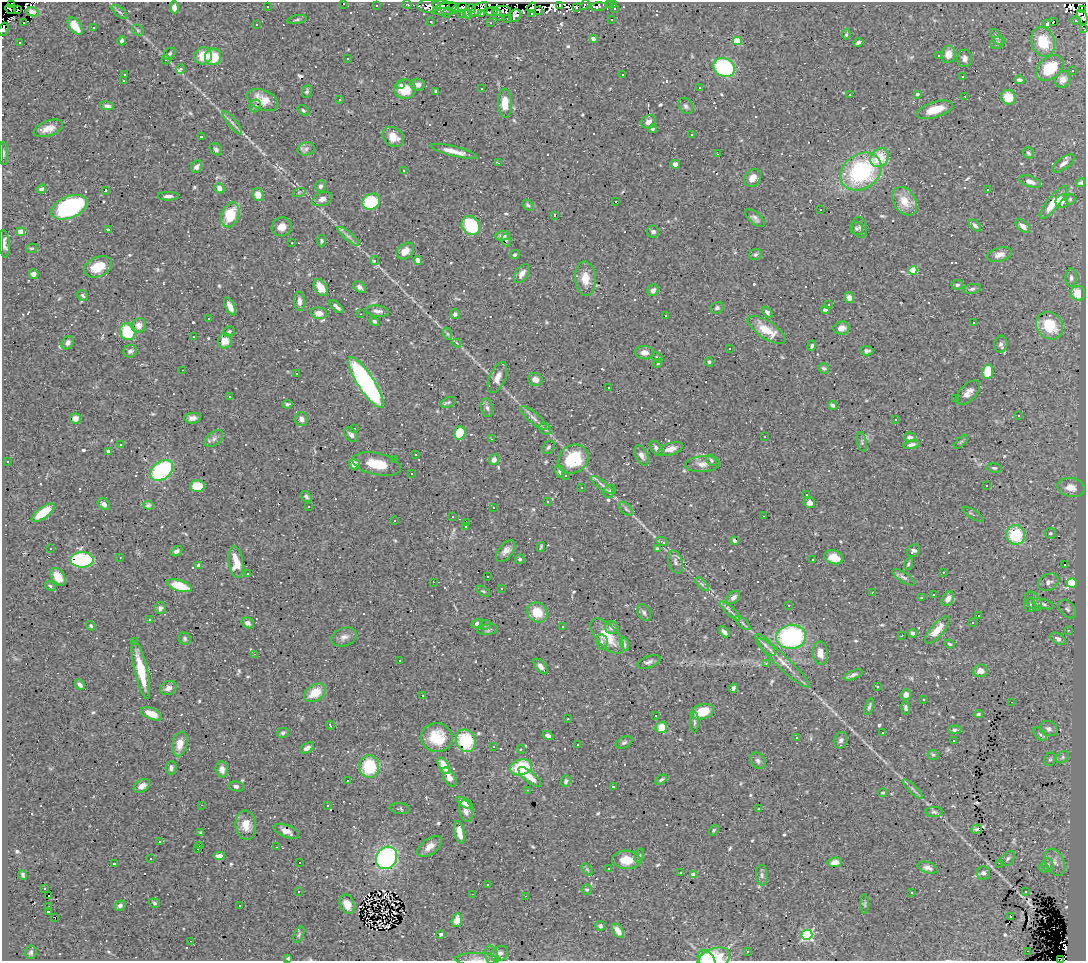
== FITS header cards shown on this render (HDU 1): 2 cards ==
NAXIS1  =                 1084
NAXIS2  =                  959

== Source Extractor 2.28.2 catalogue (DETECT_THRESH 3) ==
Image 1084 x 959 px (HDU 1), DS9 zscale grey, 1 PNG px = 1 image px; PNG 1088 x 963 px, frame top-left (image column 1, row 959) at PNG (2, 2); each listed source drawn as its Kron ellipse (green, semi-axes under 4 px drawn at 4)
Background 0.98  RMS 0.029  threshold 0.0877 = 3 sigma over >= 5 px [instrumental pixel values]
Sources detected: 770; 8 with non-positive FLUX_AUTO (blend fragments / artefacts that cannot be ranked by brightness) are neither listed nor drawn; of the other 762, the 500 brightest by FLUX_AUTO listed and drawn (262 fainter detections omitted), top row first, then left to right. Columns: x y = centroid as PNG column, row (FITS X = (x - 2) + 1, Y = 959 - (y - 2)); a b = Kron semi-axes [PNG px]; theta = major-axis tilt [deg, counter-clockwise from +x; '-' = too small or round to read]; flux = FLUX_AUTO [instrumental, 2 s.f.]
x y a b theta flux
12 3 2 2 - 4.8
343 3 3 3 - 19
407 4 4 3 - 4.5
609 4 3 3 - 63
614 4 3 3 - 3.1
441 5 9 3 -4 27
559 5 4 2 - 9.7
585 5 6 3 58 3.7
267 6 3 3 - 6
376 6 3 3 - 13
429 6 11 7 1 40
453 7 3 2 - 3.5
598 7 8 4 4 29
174 8 6 4 -87 8
459 8 9 3 23 13
532 8 5 3 - 8.1
576 8 3 3 - 9.8
10 9 5 3 - 84
446 9 13 6 11 7.8
471 9 4 3 - 29
478 9 11 4 36 16
615 9 3 3 - 4.2
1082 9 4 3 - 260
17 10 3 2 - 5.6
539 10 4 3 - 15
492 11 5 3 - 53
502 11 9 5 5 15
32 12 6 4 -24 4.8
119 12 10 3 -39 4.6
482 13 3 3 - 48
532 13 4 2 - 5.6
447 14 3 2 - 16
462 14 4 3 - 19
468 14 4 3 - 9.7
497 14 7 3 -58 3
515 16 7 5 57 67
1082 17 7 5 -70 12
508 18 3 3 - 13
611 19 3 3 - 12
297 20 10 3 10 3
1076 20 4 3 - 60
431 22 3 3 - 3.8
1053 22 4 3 - 500
24 23 3 3 - 19
491 23 3 2 - 3.3
1047 24 4 3 - 180
257 25 3 3 - 18
75 26 10 5 -54 32
93 27 3 2 - 6.4
3 29 7 4 70 6.4
1084 29 4 2 - 2.8
138 30 6 5 - 3
846 34 5 3 - 3
996 37 9 4 -55 5.1
593 39 4 3 - 11
122 41 4 3 - 4.7
737 41 4 4 - 62
19 42 3 3 - 10
858 42 5 3 - 6.5
1043 42 15 11 -72 58
997 43 7 6 - 4.1
170 54 6 5 - 4.3
948 54 9 7 79 19
939 55 3 3 - 37
203 56 9 8 - 34
213 57 8 8 - 49
347 58 3 2 - 5.5
965 58 9 7 -87 9.6
166 60 4 4 - 3.7
724 67 11 9 -29 190
1050 68 15 10 38 69
181 69 5 3 - 22
1072 71 3 3 - 7.2
124 74 3 2 - 3.9
623 75 3 3 - 4.7
962 77 3 3 - 9.4
1063 79 8 7 - 13
1019 80 5 3 - 4.6
123 81 3 3 - 84
401 85 3 3 - 27
417 85 7 6 - 7.8
699 87 3 3 - 2.9
405 89 11 9 5 43
482 89 3 3 - 5.7
307 91 6 4 70 3.3
436 92 4 3 - 2.9
850 94 3 3 - 3.8
917 94 3 3 - 4
965 96 3 2 - 6.8
1008 97 7 7 - 41
262 100 16 10 -23 32
340 100 3 3 - 5.8
505 103 14 7 -88 30
107 106 7 4 -8 6.3
255 106 6 5 - 3.5
686 106 8 6 -56 5.6
303 110 6 4 -38 3
935 110 19 8 17 39
649 122 7 6 - 9.4
232 123 14 4 -52 7.3
48 128 15 7 19 21
652 129 4 3 - 3
691 135 3 3 - 7
201 137 3 3 - 32
393 137 11 9 -40 27
216 149 7 5 -41 4.7
306 149 9 6 17 7.2
454 151 24 5 -14 21
3 153 11 3 -88 4.7
1028 153 6 5 - 4
718 154 3 2 - 20
880 158 10 8 47 50
498 163 4 3 - 8.7
1063 163 13 5 36 9.7
675 164 4 4 - 7.4
196 167 6 5 - 6.3
404 170 3 3 - 4
861 172 22 17 35 240
753 178 10 7 55 16
1030 182 11 5 -19 11
1081 183 5 4 - 3.7
320 186 6 5 - 5.4
219 188 5 5 - 15
41 189 5 4 - 4.5
106 190 3 3 - 3.7
988 190 3 3 - 10
299 192 7 4 19 3.7
258 195 6 5 - 20
168 196 10 3 1 7.1
322 199 10 6 20 10
1070 199 5 5 - 3.2
904 201 15 11 -56 34
1062 201 7 6 - 13
371 202 9 7 28 92
615 202 3 3 - 1100
1053 202 20 6 50 46
528 205 6 4 -50 4.1
69 207 19 11 23 310
820 210 3 2 - 3.8
230 215 13 8 69 67
554 215 3 3 - 3.3
755 218 12 5 -41 7
975 225 7 4 -43 6.2
471 226 10 8 -52 100
1023 226 8 5 -40 11
282 227 10 9 - 18
860 227 10 7 -76 6.3
856 229 7 6 - 4.2
109 230 4 3 - 3.3
21 232 4 4 - 40
653 232 6 6 - 7.1
348 236 14 4 -40 7.7
502 236 7 4 3 9.7
506 240 6 4 -80 6.1
321 241 5 4 - 3.4
292 243 3 2 - 4.5
4 244 14 5 -85 12
32 248 5 4 - 3.2
405 251 9 7 42 21
515 255 5 4 - 4.1
755 255 6 5 - 5.6
999 255 13 6 16 13
418 260 4 4 - 9.8
375 261 4 3 - 28
98 267 14 10 24 43
913 270 4 4 - 71
522 273 11 6 57 13
34 274 5 5 - 9.6
1071 278 9 5 -88 5.6
585 279 17 10 -85 29
957 285 6 5 - 4.3
321 287 9 6 -58 27
359 287 7 5 -39 6.8
972 289 9 5 11 4.9
653 290 6 5 - 7.4
1078 293 7 7 - 31
83 295 6 5 - 4.3
849 298 5 4 - 12
299 301 10 5 -88 9.8
829 305 3 3 - 14
230 306 10 4 -63 11
336 306 8 3 -40 7
717 308 7 5 28 4.1
825 310 4 4 - 4.7
377 311 11 5 -7 8.5
767 312 7 4 -51 4.9
319 313 8 6 -10 13
361 314 3 2 - 5.9
455 314 5 5 - 4.9
665 316 3 2 - 16
208 319 3 3 - 29
374 321 5 4 - 4.1
974 323 3 3 - 11
139 325 7 7 - 15
1050 326 15 12 -51 56
841 328 8 6 7 12
767 330 22 8 -33 35
229 331 6 4 26 3.2
128 332 8 7 - 91
448 334 6 4 -70 3.1
193 337 3 2 - 3.2
225 341 7 7 - 23
68 343 7 5 53 7.8
456 343 5 3 - 5.1
1001 344 8 6 80 5.5
812 346 5 3 - 4
730 348 3 3 - 8.3
130 351 7 6 - 8.6
867 351 6 4 -2 5.2
644 353 10 6 -5 13
657 357 6 4 -38 3.3
709 362 4 4 - 3.1
658 363 5 4 - 3.1
824 368 5 5 - 3.6
183 370 3 2 - 2.9
988 372 7 5 81 55
296 374 3 3 - 39
497 378 16 7 66 16
535 379 7 6 - 13
366 383 29 8 -57 480
608 387 3 2 - 4.3
968 393 15 8 45 13
229 397 3 3 - 29
956 399 3 3 - 4.9
448 402 8 5 20 4.1
287 404 5 3 - 4.8
833 405 4 4 - 4.1
487 408 9 6 -80 6
1019 416 3 3 - 3.7
192 418 8 5 4 10
533 418 17 5 -41 10
75 419 5 5 - 9.1
302 419 7 6 - 10
896 420 3 3 - 23
354 429 3 2 - 9.1
545 429 6 5 - 4.2
460 433 6 5 - 42
351 435 8 5 -50 7.7
765 437 3 3 - 3.4
910 437 6 5 - 7.2
214 439 11 6 38 8.1
492 439 3 2 - 3
862 442 10 4 -79 3.8
961 442 9 3 45 2.9
121 444 3 3 - 9.2
912 445 8 4 12 6.6
548 447 7 5 56 4.4
656 448 8 5 -53 6.7
671 449 12 6 16 15
108 451 3 3 - 3.4
416 455 3 3 - 6.1
641 455 11 6 -63 10
394 459 3 3 - 38
573 459 16 13 34 88
494 460 5 5 - 8.4
711 460 6 4 -54 4.1
8 461 3 3 - 36
354 464 5 5 - 12
377 464 25 10 -12 44
703 464 17 8 4 15
994 468 7 4 -7 3.4
162 470 12 8 37 200
559 471 7 4 -70 5
411 474 3 3 - 4.8
565 475 3 3 - 31
602 485 14 3 -37 6.9
197 486 7 6 - 53
987 486 3 3 - 330
581 487 3 3 - 16
1071 487 14 9 -10 23
609 491 7 5 48 4
806 494 3 3 - 38
306 497 6 4 -55 4.4
547 502 3 3 - 18
809 503 5 5 - 12
104 504 7 5 -44 8
148 505 5 4 - 4.2
309 506 3 3 - 8.5
493 508 3 2 - 9.9
626 509 8 5 -44 4.7
43 513 13 5 36 53
973 514 12 3 -33 3.5
452 516 3 3 - 5.9
764 516 3 2 - 10
394 521 3 3 - 4.2
466 522 3 2 - 3
466 527 3 3 - 19
1050 533 6 5 - 3.5
1015 535 9 9 - 99
662 541 5 2 - 3.3
735 541 4 3 - 8.8
541 547 5 2 - 2.8
50 549 3 3 - 3.7
657 549 4 3 - 3.4
176 551 6 4 32 5.8
506 551 12 7 50 13
913 551 7 5 42 7.5
834 557 10 6 -18 28
120 558 3 2 - 3.1
520 559 5 4 - 3.4
813 559 3 3 - 4.1
82 560 11 8 -1 190
236 562 16 7 -81 34
675 562 12 7 -72 8
908 564 6 4 71 3
1064 564 3 3 - 68
199 565 4 3 - 12
943 572 3 2 - 2.8
248 574 3 3 - 2.9
58 577 10 6 -54 22
488 577 3 2 - 3.2
903 577 13 5 -34 6.2
433 582 3 2 - 110
1048 582 11 8 29 10
1072 583 5 4 - 130
702 584 9 3 -45 3.9
50 586 6 4 -25 3
179 586 13 5 -16 52
501 589 3 3 - 14
483 591 7 4 -35 2.8
872 592 3 2 - 3.4
933 595 3 3 - 5.8
733 597 8 5 44 7.7
922 598 3 3 - 56
948 599 8 5 57 12
1033 601 10 6 -53 7
1043 604 11 4 -15 5.8
789 605 3 3 - 2.9
1030 605 7 5 86 3.5
160 608 6 5 - 6.2
1067 609 11 7 -48 7.3
730 611 13 4 -42 5.5
537 612 11 9 -42 41
644 613 9 6 -60 5.4
978 615 3 3 - 97
150 620 3 3 - 4.8
248 623 6 5 - 7
742 623 10 3 -40 4
973 623 3 3 - 67
477 624 6 4 20 8.6
485 625 5 5 - 3.3
91 626 5 4 - 3.2
562 626 3 3 - 4
612 628 7 6 - 11
488 630 10 5 9 4.7
937 630 17 6 50 25
1068 630 3 2 - 41
724 632 6 3 -45 6.6
913 633 4 4 - 5.9
607 636 22 10 -47 48
901 636 3 2 - 4.1
344 637 13 9 19 11
791 637 15 12 6 290
185 639 6 5 - 3.7
1058 639 8 5 -28 12
134 641 3 2 - 15
602 642 7 5 -81 4.6
624 644 7 4 -74 5.1
949 644 5 3 - 2.8
765 645 14 5 -48 9.8
820 653 11 7 -84 17
254 654 3 2 - 4.1
399 660 3 2 - 5.1
649 662 12 6 20 7.3
766 663 3 3 - 3.3
784 663 35 6 -43 26
541 666 9 5 -50 12
141 670 29 6 -77 67
980 671 7 6 - 13
853 675 10 3 22 6.9
80 685 6 4 -46 7.2
877 686 3 3 - 7.2
168 688 8 6 24 9.9
733 688 4 3 - 4.7
315 693 12 8 35 38
906 695 5 5 - 9.6
422 696 3 3 - 210
923 699 3 2 - 4.4
1011 702 3 2 - 4.7
869 707 9 4 74 4.1
905 708 6 4 -80 4.4
702 712 12 7 16 41
151 714 11 5 -22 31
978 714 4 3 - 3.6
655 715 3 3 - 96
568 719 3 2 - 5.4
694 722 10 4 -90 3.9
330 725 4 2 - 3.1
661 727 6 5 - 31
1049 729 9 7 -24 9.1
955 730 6 3 2 4.4
283 733 6 5 - 4.2
883 733 3 3 - 56
1040 734 8 5 -45 4.7
548 735 5 4 - 7.2
437 738 16 14 -15 56
797 738 3 3 - 3.1
841 740 8 6 75 5.9
954 740 3 3 - 40
466 741 12 9 -67 82
624 743 9 5 26 4.7
180 744 12 7 77 22
577 745 3 2 - 3.1
493 746 3 3 - 6.9
307 748 8 5 29 8.8
521 749 4 3 - 7.6
933 755 5 5 - 3.1
1063 757 7 5 38 5
1050 759 7 5 66 3.6
758 761 9 6 -53 6.3
444 766 9 5 -62 30
369 767 11 10 - 96
521 767 11 7 16 93
171 768 6 5 - 5.9
222 769 8 6 -79 11
449 777 10 5 -58 14
530 777 14 5 -39 23
661 780 6 3 36 3.4
347 781 3 2 - 11
566 781 6 5 - 5.1
142 786 9 6 35 14
236 786 8 5 -9 6.4
613 787 3 3 - 26
913 789 13 3 -44 5.9
528 790 3 2 - 4.7
883 793 5 4 - 3
465 803 9 4 -30 12
202 805 3 2 - 5.7
328 806 3 3 - 8.2
400 809 10 5 -7 3.8
759 809 3 3 - 18
466 811 11 6 -76 12
934 812 8 5 -3 4.7
246 825 14 10 -85 27
976 829 5 4 - 3.1
714 830 6 4 56 2.9
286 831 13 6 -22 13
459 832 12 5 -78 22
201 833 4 3 - 2.9
159 842 3 3 - 11
200 846 3 3 - 38
429 846 14 8 38 16
276 847 3 2 - 7.8
198 848 3 3 - 20
220 856 6 4 0 12
639 856 7 4 76 3
151 858 3 2 - 6.4
386 858 12 10 53 330
1008 859 8 6 51 4.9
626 860 14 9 -1 37
835 862 7 5 8 13
1055 862 14 9 -66 14
114 863 3 3 - 430
299 863 3 2 - 9
1000 863 3 2 - 46
1048 865 7 5 -77 5.8
928 868 10 5 -17 8.8
1044 868 5 5 - 4.8
587 869 7 4 -55 3.2
609 869 3 3 - 3.4
681 872 3 3 - 6.7
983 873 7 6 - 6.9
693 874 4 4 - 35
23 875 5 3 - 3.7
762 875 10 5 -85 5.8
487 885 3 2 - 3.6
44 889 3 3 - 4.4
587 890 5 5 - 3.3
298 891 3 3 - 5.6
1025 891 3 3 - 3.4
912 893 3 3 - 4.7
473 894 3 2 - 17
49 896 3 2 - 16
526 896 3 2 - 46
154 903 6 4 -19 3.5
347 904 10 7 -68 22
865 904 10 4 -90 3.6
120 905 6 4 24 5.8
240 906 3 3 - 93
49 907 3 2 - 3.4
48 911 3 3 - 5.2
1010 916 3 3 - 82
55 917 3 2 - 52
457 920 7 5 77 23
600 926 5 4 - 7
618 931 8 5 -55 17
441 934 3 3 - 7
299 935 9 4 65 4.1
807 935 5 5 - 250
191 941 3 2 - 26
748 951 3 3 - 4.3
1027 951 3 2 - 26
31 952 7 6 - 4.6
500 953 9 7 32 10
492 956 10 6 -74 7.4
288 958 4 4 - 3.2
477 959 21 6 0 12
706 959 10 7 -50 47
714 959 17 10 24 77
1060 960 3 2 - 6.9
At the frame edge (FLAGS 8, measured only in part): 11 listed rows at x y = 12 3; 343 3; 1082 9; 3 29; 1084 29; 4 244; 288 958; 477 959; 706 959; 714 959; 1060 960
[262 fainter detections neither listed nor drawn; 8 non-positive-flux detections neither listed nor drawn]